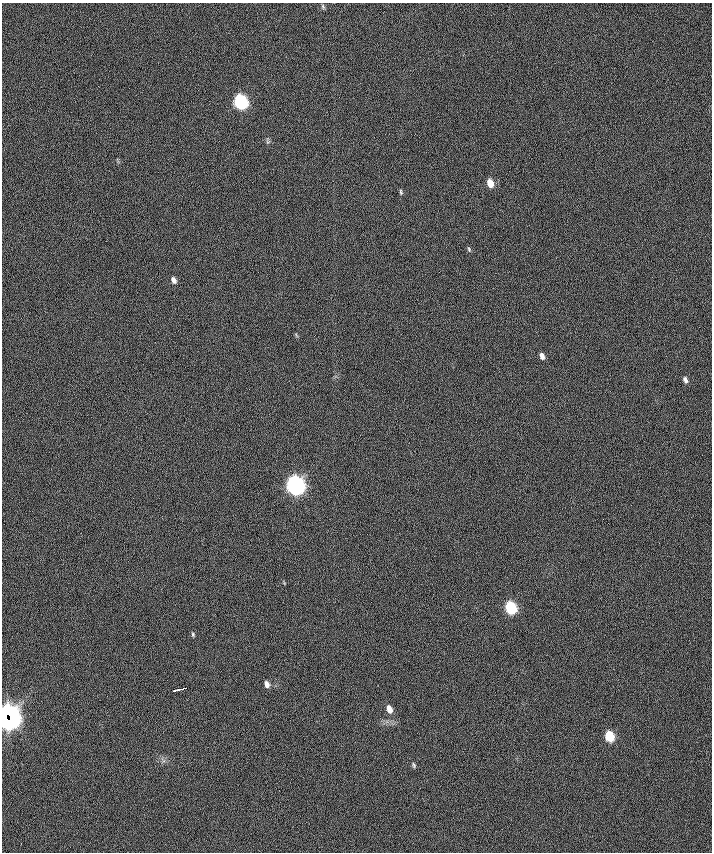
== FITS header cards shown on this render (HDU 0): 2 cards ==
NAXIS1  =                  710 /
NAXIS2  =                  850 /

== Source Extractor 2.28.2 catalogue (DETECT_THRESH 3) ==
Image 710 x 850 px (HDU 0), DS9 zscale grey, 1 PNG px = 1 image px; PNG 714 x 854 px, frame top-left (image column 1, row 850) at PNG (2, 3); no overlay
Background -0.255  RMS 12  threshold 35.7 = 3 sigma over >= 5 px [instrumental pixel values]
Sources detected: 20; all 20 listed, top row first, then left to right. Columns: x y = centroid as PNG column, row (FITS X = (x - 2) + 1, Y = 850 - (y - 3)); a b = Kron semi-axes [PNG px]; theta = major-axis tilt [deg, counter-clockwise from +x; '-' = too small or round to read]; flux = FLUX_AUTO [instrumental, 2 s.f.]
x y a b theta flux
323 7 8 5 -71 1400
241 102 8 6 -67 160000
268 141 10 5 -76 1700
490 183 8 5 -71 11000
401 192 8 4 -77 1300
469 249 8 4 -69 1200
174 280 8 5 -66 3600
542 356 7 5 -71 3800
685 380 8 5 -67 2700
295 485 9 7 -67 500000
511 608 8 6 -67 77000
193 635 6 4 -75 1300
267 684 8 5 -69 4100
184 688 5 2 - 1800
177 690 8 3 9 3400
389 709 9 6 -70 6900
7 714 9 5 27 240000
10 718 12 9 64 390000
609 736 8 6 -69 35000
414 765 7 4 -70 1200